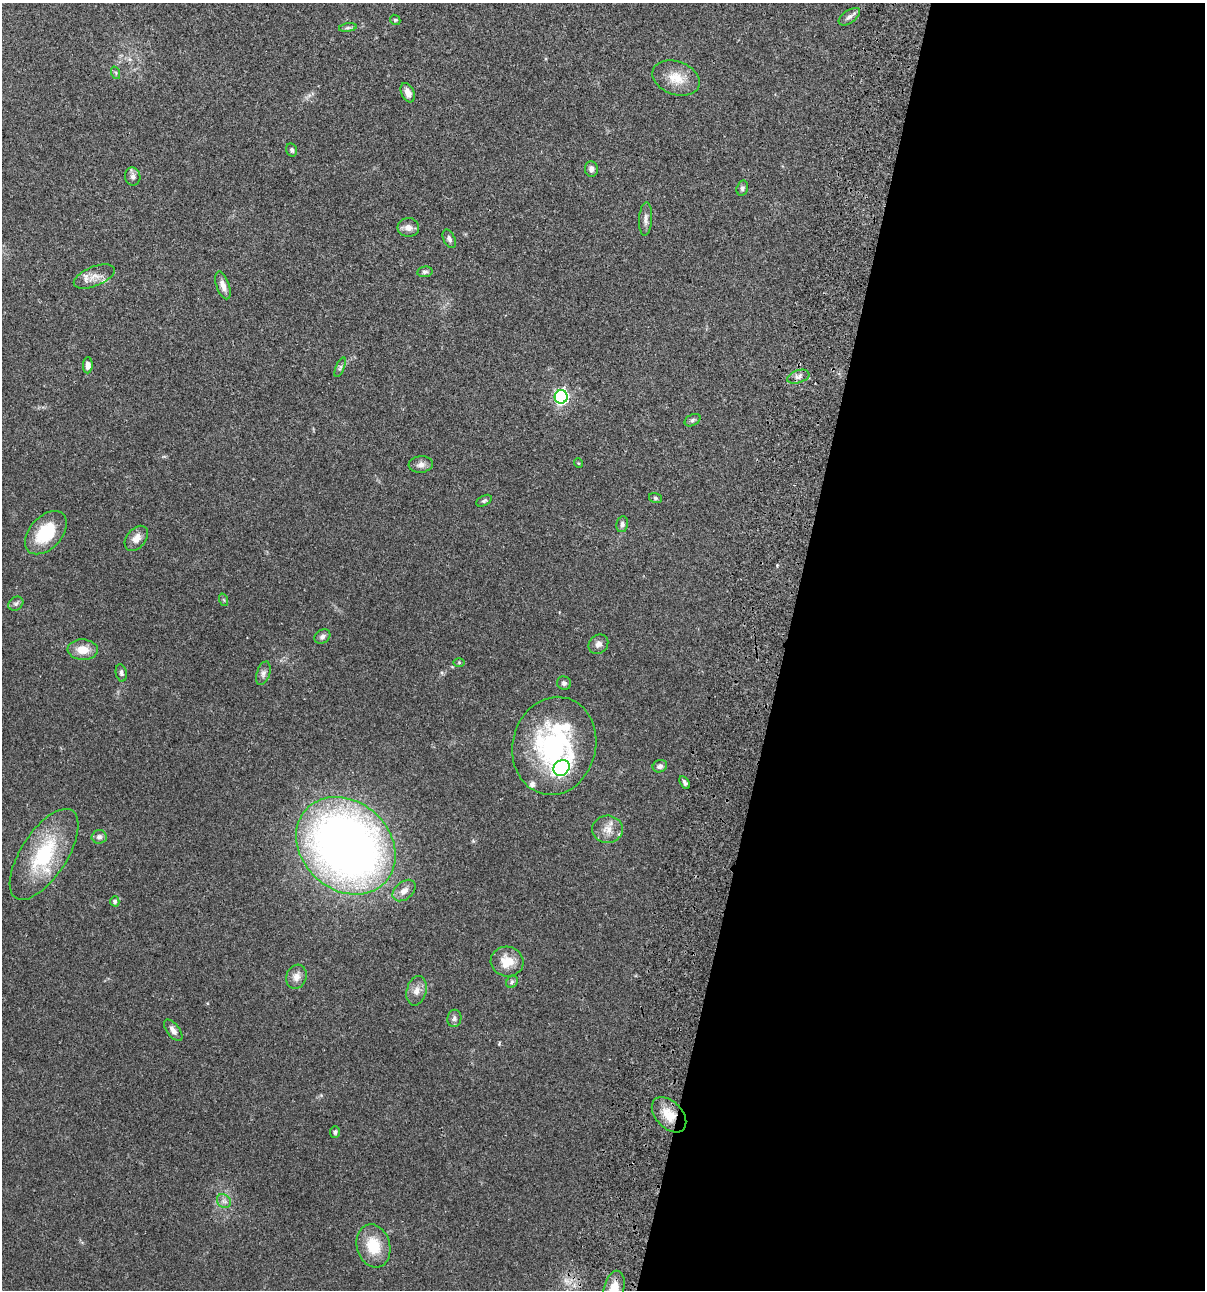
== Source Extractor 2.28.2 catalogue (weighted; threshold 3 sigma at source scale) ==
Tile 12 of 4 x 4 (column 4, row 3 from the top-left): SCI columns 3844-5046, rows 1408-2695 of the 5404 x 5390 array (HDU 1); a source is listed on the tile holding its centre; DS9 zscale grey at full resolution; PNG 1207 x 1292 px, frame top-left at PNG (2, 3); each listed source drawn as its Kron ellipse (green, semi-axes under 4 px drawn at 4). Shown black and unused: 35% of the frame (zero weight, under 3 of 4 exposures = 9% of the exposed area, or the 3 px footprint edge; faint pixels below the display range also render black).
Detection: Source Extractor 2.28.2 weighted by HDU 2 'WHT'; one run over the whole footprint, this tile lists its part. Background 0.047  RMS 0.0061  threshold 0.0276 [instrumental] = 3 sigma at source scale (4.5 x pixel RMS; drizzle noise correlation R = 1.50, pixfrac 1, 0.05/0.05 arcsec/px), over >= 5 px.
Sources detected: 60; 2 inside a brighter listed object's ellipse — not listed separately; the other 58 listed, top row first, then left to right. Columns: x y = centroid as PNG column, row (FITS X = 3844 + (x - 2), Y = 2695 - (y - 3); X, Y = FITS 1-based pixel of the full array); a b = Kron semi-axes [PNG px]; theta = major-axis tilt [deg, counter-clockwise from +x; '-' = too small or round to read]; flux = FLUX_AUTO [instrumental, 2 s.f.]
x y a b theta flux
849 17 12 6 35 2.3
395 20 5 4 - 0.79
348 28 9 4 9 1.2
116 73 6 4 -72 0.84
676 78 24 16 -19 11
408 93 10 6 -66 4
292 150 7 5 -74 1.4
591 169 7 6 - 2.2
133 176 9 7 -79 2.4
742 188 8 5 74 1.4
645 219 17 6 87 2.8
408 227 10 9 - 3.7
449 239 10 5 -64 1.9
425 272 8 5 8 1.2
94 276 21 9 22 6.3
223 285 14 6 -71 3.8
88 365 8 5 88 3.9
340 367 10 4 67 1.3
798 377 11 6 18 2.6
561 397 7 6 - 120
692 420 8 5 27 1.3
578 463 5 3 - 0.5
421 464 12 8 5 3.1
655 498 6 5 - 1.1
484 501 8 5 30 1
622 524 8 6 78 2
46 533 25 16 47 24
136 538 14 9 51 4.9
224 600 6 4 -71 0.74
16 604 8 6 36 1.4
322 637 8 6 37 2.1
598 644 10 9 - 2.9
83 650 15 10 -3 8
459 662 6 4 0 0.69
121 673 8 5 -78 1.5
263 673 12 6 71 2.3
564 683 7 6 - 1.5
554 746 49 41 76 94
660 766 7 6 - 1.9
561 768 9 7 43 110
685 782 7 3 -59 1.4
608 829 15 13 3 6.7
99 837 7 7 - 1.9
346 846 54 44 -43 480
44 854 52 23 57 42
404 891 13 8 40 4.3
115 901 5 4 - 1.4
507 961 16 15 - 11
296 977 12 10 72 4.1
512 982 6 5 - 1.1
416 991 15 9 76 4.4
454 1018 8 7 - 1.7
173 1030 13 6 -53 3
669 1115 21 13 -47 11
335 1132 6 5 - 1.3
224 1201 8 6 -44 2
373 1246 22 16 -74 17
614 1289 18 10 76 11
Overlapping masked pixels (flux is a lower limit): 1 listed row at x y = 669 1115
Isophote crosses this tile's border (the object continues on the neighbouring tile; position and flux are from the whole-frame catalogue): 1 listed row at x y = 614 1289